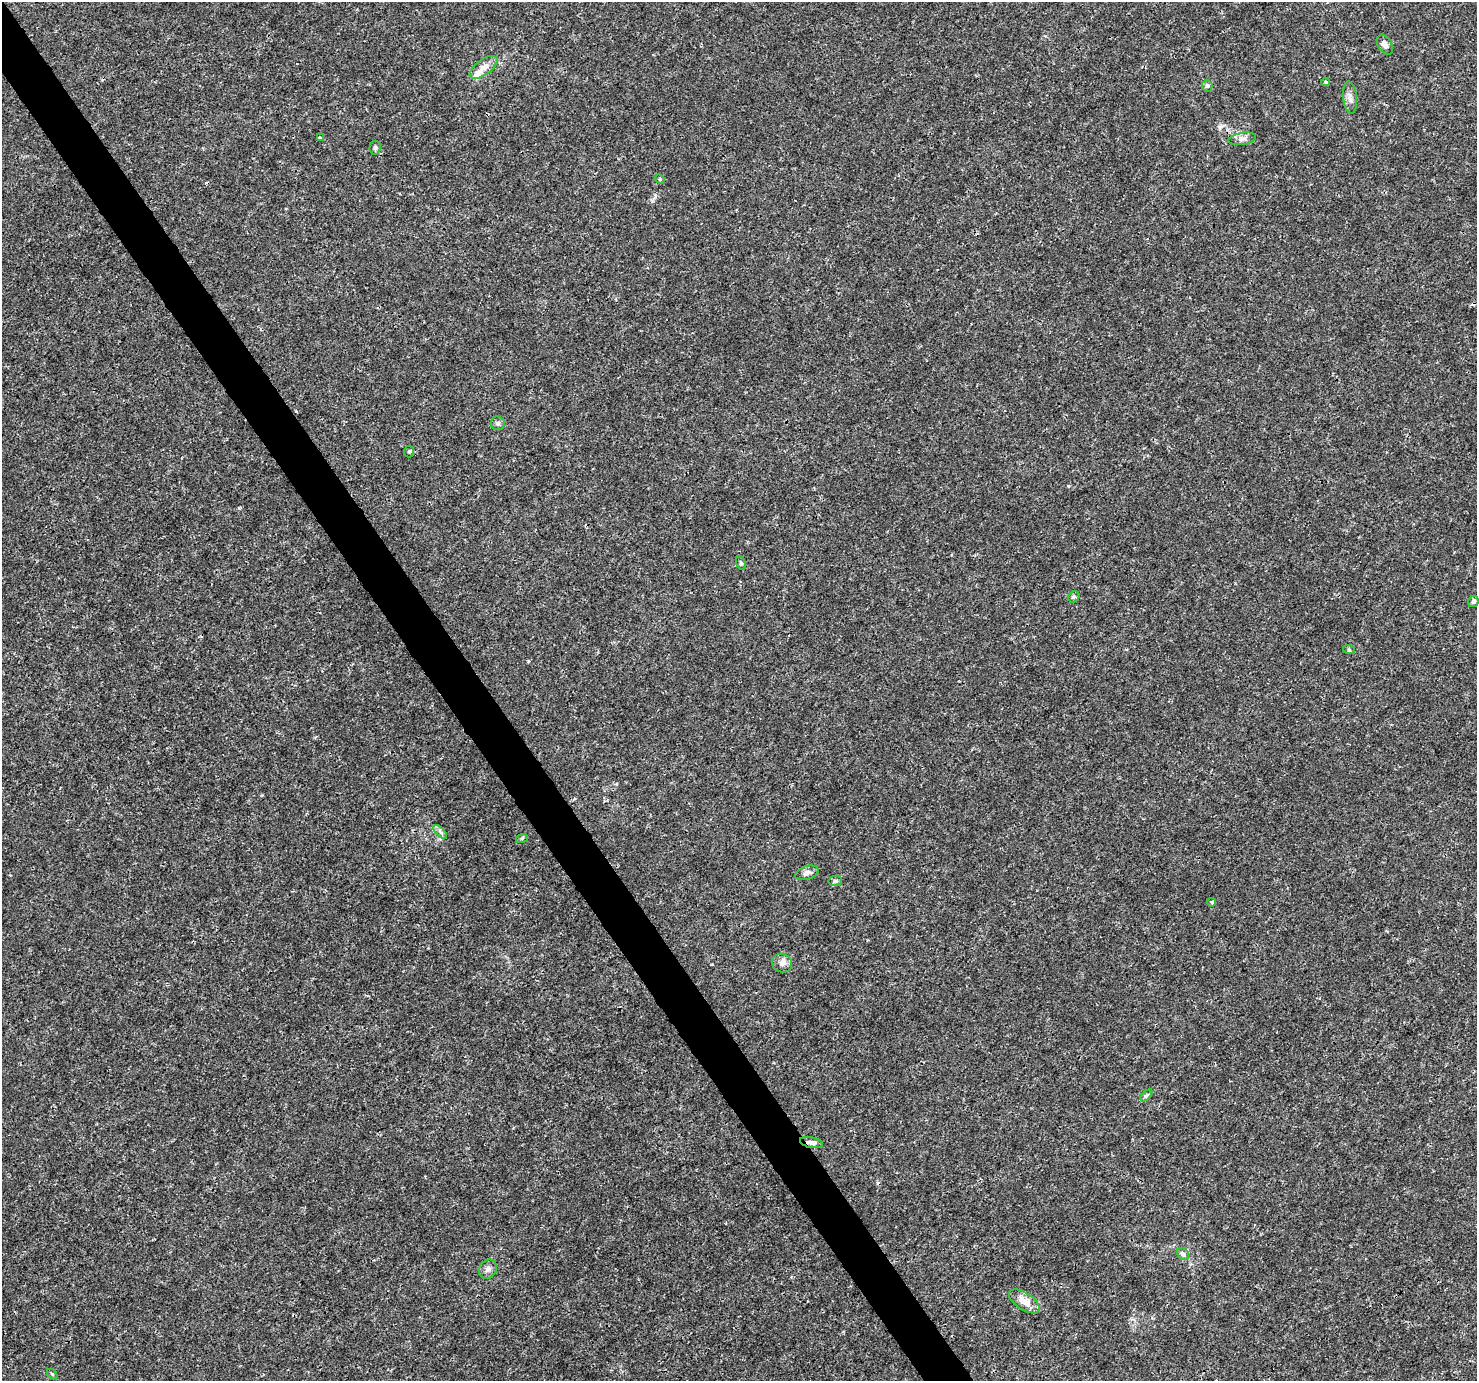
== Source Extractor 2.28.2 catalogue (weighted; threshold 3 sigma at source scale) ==
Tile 11 of 4 x 4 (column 3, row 3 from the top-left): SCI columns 2955-4429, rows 1562-2940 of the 5904 x 5819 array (HDU 1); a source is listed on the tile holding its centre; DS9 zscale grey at full resolution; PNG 1479 x 1383 px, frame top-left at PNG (2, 2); each listed source drawn as its Kron ellipse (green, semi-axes under 4 px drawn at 4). Shown black and unused: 3% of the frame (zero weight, under 3 of 4 exposures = <1% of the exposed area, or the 3 px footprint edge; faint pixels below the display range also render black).
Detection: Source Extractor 2.28.2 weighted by HDU 2 'WHT'; one run over the whole footprint, this tile lists its part. Background 0.00288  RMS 0.0011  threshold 0.00492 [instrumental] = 3 sigma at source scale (4.5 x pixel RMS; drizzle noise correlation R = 1.50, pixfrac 1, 0.0396/0.0396 arcsec/px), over >= 5 px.
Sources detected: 31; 2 cosmic-ray / hot-pixel residue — neither listed nor drawn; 2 inside a brighter listed object's ellipse — not listed separately; the other 27 listed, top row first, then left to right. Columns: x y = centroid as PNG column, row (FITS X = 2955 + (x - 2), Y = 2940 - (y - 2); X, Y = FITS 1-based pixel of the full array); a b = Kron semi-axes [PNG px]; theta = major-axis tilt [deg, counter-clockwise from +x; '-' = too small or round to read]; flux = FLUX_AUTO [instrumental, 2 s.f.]
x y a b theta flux
1385 45 11 6 -57 0.56
484 67 16 7 35 0.93
1326 82 4 3 - 0.17
1207 86 6 5 - 0.2
1350 98 16 7 -85 0.59
320 138 3 3 - 0.14
1242 139 14 6 9 0.5
375 148 7 5 86 0.27
660 179 5 4 - 0.13
498 423 7 7 - 0.29
409 452 6 5 - 0.17
741 563 7 4 -68 0.18
1074 597 6 5 - 0.2
1473 601 6 5 - 0.3
1349 650 6 4 -19 0.14
440 832 9 3 -45 0.22
522 838 6 3 19 0.13
807 873 12 6 17 0.48
835 881 7 5 12 0.21
1211 902 4 3 - 0.17
782 963 10 9 - 0.54
1146 1095 7 4 44 0.22
811 1143 12 5 -12 0.52
1183 1254 6 5 - 0.22
488 1269 10 8 57 0.49
1024 1301 17 8 -34 1.3
52 1374 6 4 -45 0.11
Overlapping masked pixels (flux is a lower limit): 1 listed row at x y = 811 1143